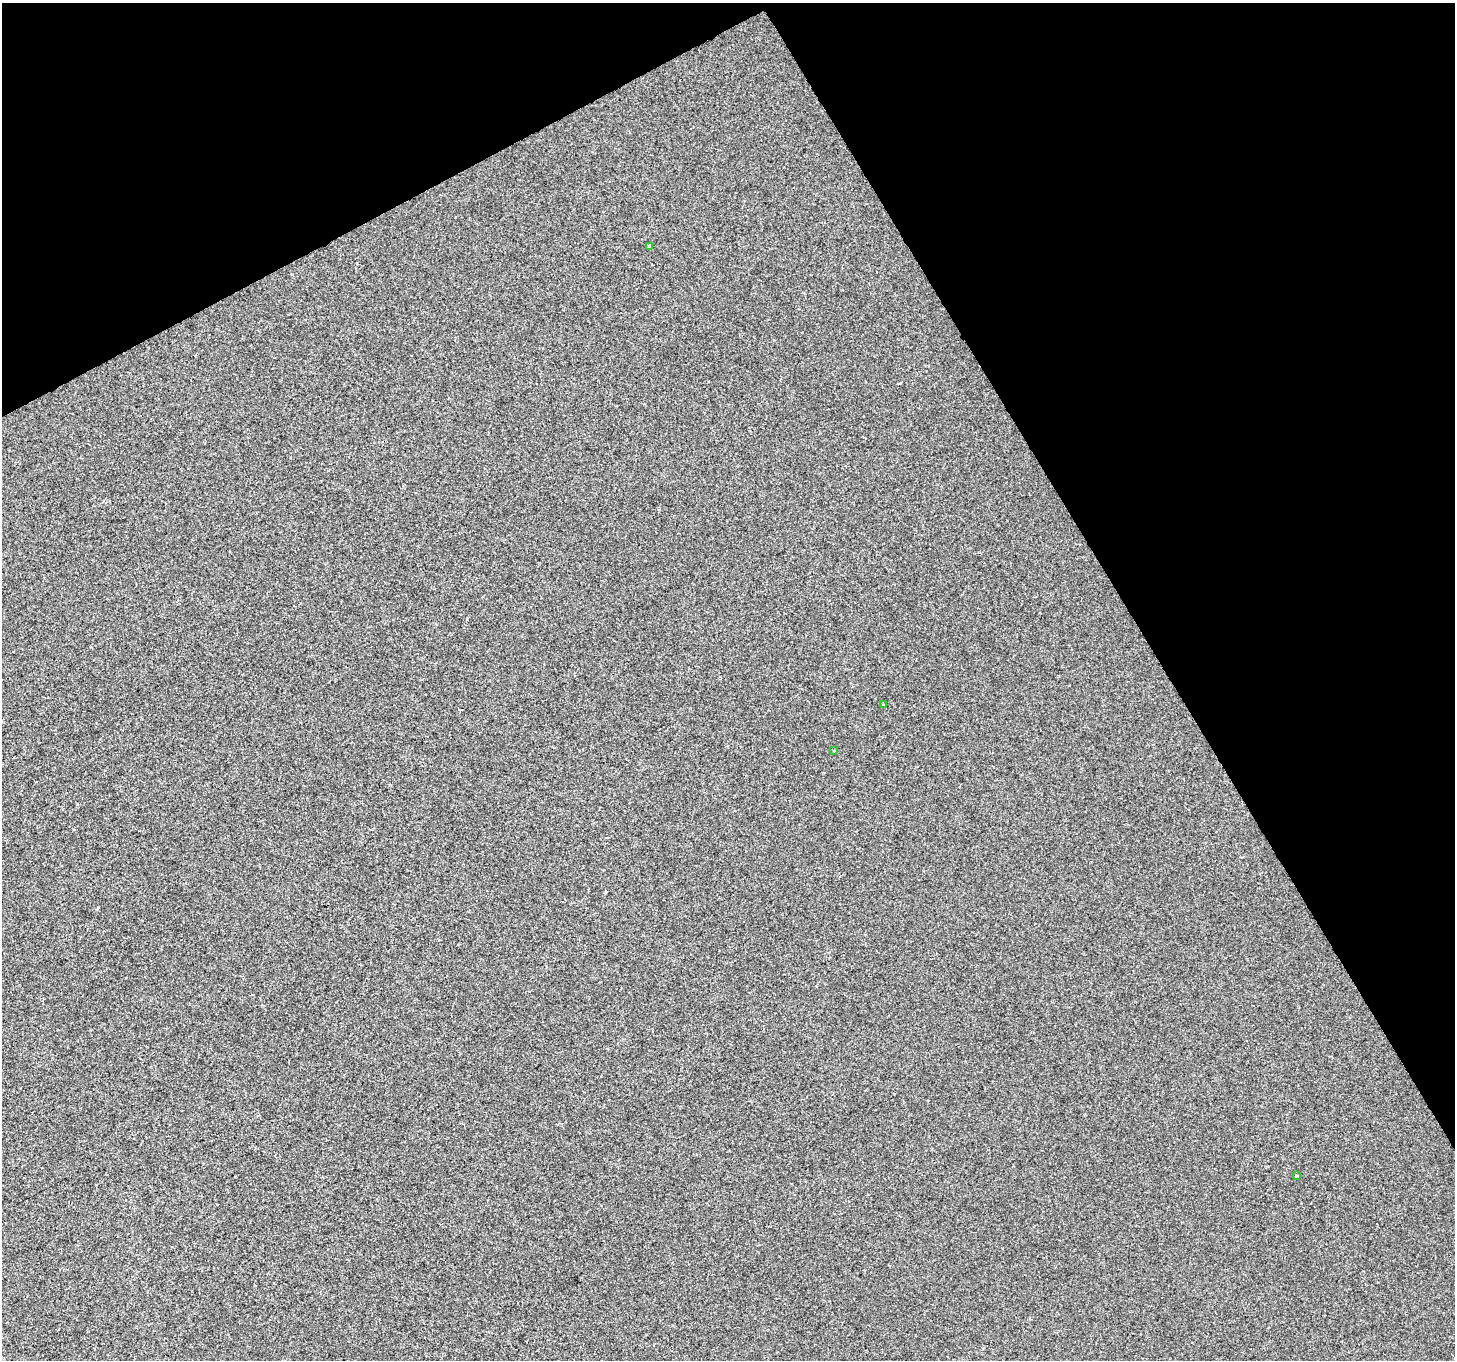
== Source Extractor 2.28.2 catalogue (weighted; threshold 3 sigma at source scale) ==
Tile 3 of 4 x 4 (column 3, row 1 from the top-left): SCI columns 2910-4362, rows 4244-5601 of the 5816 x 5708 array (HDU 1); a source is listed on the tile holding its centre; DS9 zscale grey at full resolution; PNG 1457 x 1362 px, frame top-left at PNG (2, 3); each listed source drawn as its Kron ellipse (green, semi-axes under 4 px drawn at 4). Shown black and unused: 28% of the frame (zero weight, under 2 of 3 exposures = <1% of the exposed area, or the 3 px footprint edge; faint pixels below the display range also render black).
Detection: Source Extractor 2.28.2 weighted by HDU 2 'WHT'; one run over the whole footprint, this tile lists its part. Background 4.91e-04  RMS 0.0045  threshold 0.0201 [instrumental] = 3 sigma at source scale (4.5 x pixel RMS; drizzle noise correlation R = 1.50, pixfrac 1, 0.0396/0.0396 arcsec/px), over >= 5 px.
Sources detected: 4; all 4 listed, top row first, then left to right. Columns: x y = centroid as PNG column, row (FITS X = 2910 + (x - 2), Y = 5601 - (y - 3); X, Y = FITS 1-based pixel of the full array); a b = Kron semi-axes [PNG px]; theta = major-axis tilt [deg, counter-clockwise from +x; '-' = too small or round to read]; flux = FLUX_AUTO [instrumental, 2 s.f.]
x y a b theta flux
649 247 3 3 - 1.1
883 705 3 2 - 0.56
834 750 3 2 - 0.31
1297 1176 3 2 - 0.81